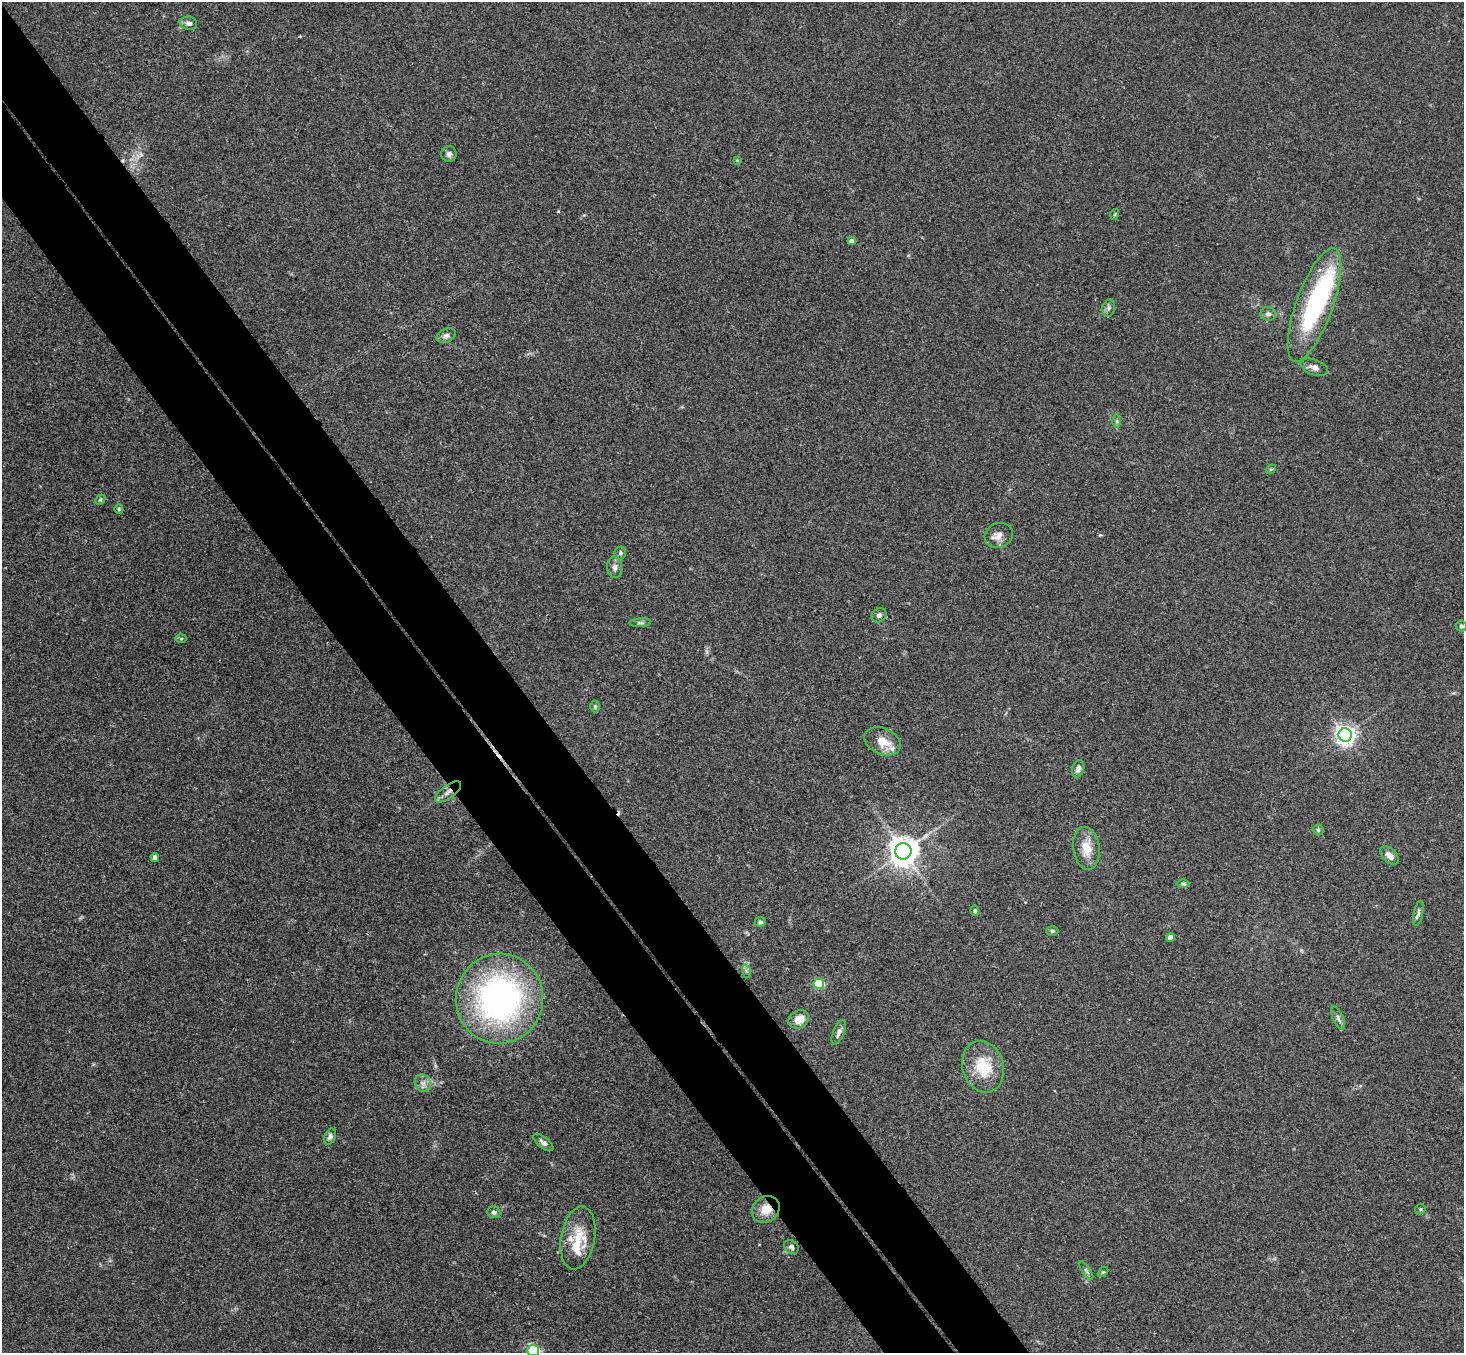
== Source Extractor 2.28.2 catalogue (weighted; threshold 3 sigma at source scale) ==
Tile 11 of 4 x 4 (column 3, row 3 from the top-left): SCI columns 2975-4436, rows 1682-3032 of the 5947 x 5928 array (HDU 1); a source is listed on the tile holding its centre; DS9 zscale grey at full resolution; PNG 1466 x 1355 px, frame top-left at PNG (2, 2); each listed source drawn as its Kron ellipse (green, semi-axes under 4 px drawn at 4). Shown black and unused: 9% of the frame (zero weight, under 3 of 4 exposures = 6% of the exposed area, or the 3 px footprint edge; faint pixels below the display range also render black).
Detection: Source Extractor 2.28.2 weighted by HDU 2 'WHT'; one run over the whole footprint, this tile lists its part. Background 0.201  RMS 0.0082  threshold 0.0371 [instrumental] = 3 sigma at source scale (4.5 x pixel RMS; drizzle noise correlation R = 1.50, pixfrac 1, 0.05/0.05 arcsec/px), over >= 5 px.
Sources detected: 59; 1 inside a brighter object's white glare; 1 cosmic-ray / hot-pixel residue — neither listed nor drawn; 2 inside a brighter listed object's ellipse — not listed separately; the other 55 listed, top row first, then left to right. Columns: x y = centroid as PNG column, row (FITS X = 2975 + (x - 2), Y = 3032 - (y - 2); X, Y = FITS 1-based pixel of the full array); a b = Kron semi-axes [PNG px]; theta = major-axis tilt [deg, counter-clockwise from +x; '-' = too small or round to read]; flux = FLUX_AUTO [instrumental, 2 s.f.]
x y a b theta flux
189 23 8 6 -14 3.2
449 154 8 7 - 3.1
737 160 4 4 - 0.68
1115 214 5 3 - 0.79
852 241 4 4 - 3.9
1314 305 60 18 70 110
1109 308 9 6 79 2.3
1268 314 8 6 -2 3
446 336 10 7 24 2.8
1314 367 14 7 -20 4.6
1117 421 6 4 -89 1.2
1271 469 5 4 - 0.94
100 500 6 4 44 1.2
119 509 5 4 - 1
999 536 14 12 25 7.1
620 553 6 6 - 1.6
614 567 11 7 -87 3.6
879 615 8 6 38 2.4
640 623 11 4 4 2
1461 626 5 5 - 2.6
181 639 6 4 0 0.97
595 706 6 5 - 1.3
1345 735 6 6 - 450
883 741 19 13 -24 14
1078 769 9 6 72 4.3
448 792 15 6 36 5
1318 830 5 5 - 1.2
1086 848 21 13 -83 14
903 851 8 8 - 1200
1390 856 11 6 -43 5.2
155 857 4 4 - 3.2
1183 884 6 4 0 1.2
975 911 5 4 - 1.3
1418 913 13 4 79 2.2
760 922 6 5 - 1.8
1052 931 6 5 - 1.6
1171 937 4 4 - 6.8
746 971 7 4 -71 1.6
819 984 5 5 - 54
499 999 45 43 81 260
1338 1018 12 5 -65 2.8
799 1019 10 8 32 11
839 1032 13 5 68 3.7
983 1067 26 20 -74 28
423 1083 9 7 -56 4.1
330 1137 8 5 65 2.5
543 1142 12 5 -38 3
766 1209 15 12 42 12
1420 1209 5 5 - 1.2
494 1212 7 5 -27 2.1
578 1238 32 17 80 24
791 1247 8 6 -36 2.4
1086 1270 11 4 -55 1.8
1103 1272 6 4 44 0.94
533 1351 6 5 - 110
Overlapping masked pixels (flux is a lower limit): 2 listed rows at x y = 448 792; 766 1209
Isophote crosses this tile's border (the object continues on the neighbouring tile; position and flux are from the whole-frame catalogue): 1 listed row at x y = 533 1351